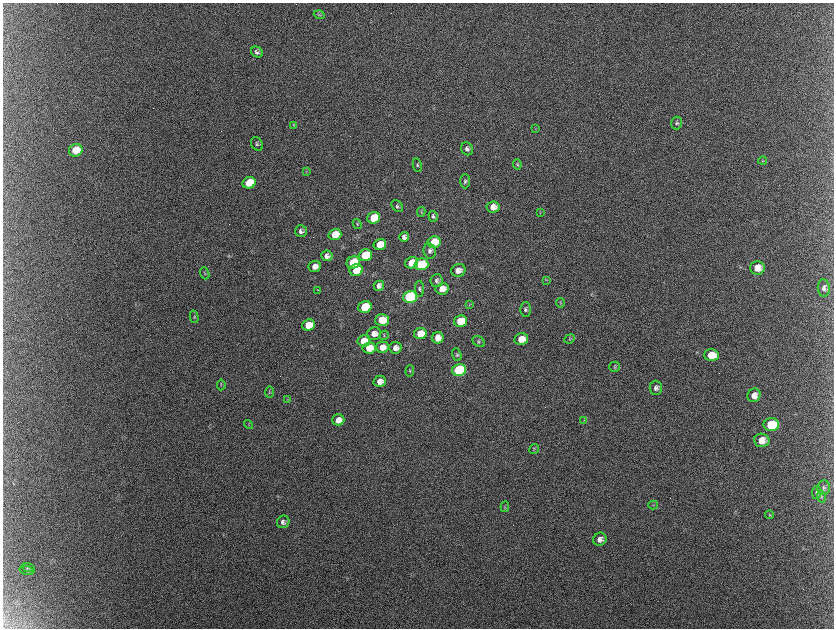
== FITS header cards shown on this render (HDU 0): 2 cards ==
NAXIS1  =                 1663 / length of data axis 1
NAXIS2  =                 1252 / length of data axis 2

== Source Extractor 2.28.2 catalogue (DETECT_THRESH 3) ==
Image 1663 x 1252 px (HDU 0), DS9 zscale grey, zoomed out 1/2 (1 PNG px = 2 x 2 image px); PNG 836 x 630 px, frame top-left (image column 2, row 1251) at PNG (3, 3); each listed source drawn as its Kron ellipse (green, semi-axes under 4 px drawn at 4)
Background 2130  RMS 31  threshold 94.4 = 3 sigma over >= 5 px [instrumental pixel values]
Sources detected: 101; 10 cannot appear on this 1/2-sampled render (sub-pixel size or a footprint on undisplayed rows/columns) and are neither listed nor drawn; the other 91 listed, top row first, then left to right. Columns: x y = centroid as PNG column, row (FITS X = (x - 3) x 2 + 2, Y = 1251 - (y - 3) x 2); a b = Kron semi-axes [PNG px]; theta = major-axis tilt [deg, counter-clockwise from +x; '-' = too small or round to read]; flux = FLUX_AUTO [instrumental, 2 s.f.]
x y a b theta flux
319 15 5 4 - 9.1e+03
257 52 6 5 - 1.9e+04
677 123 6 5 - 1.3e+04
294 125 3 3 - 5.1e+03
535 128 3 2 - 4.2e+03
257 144 7 5 -62 1.5e+04
467 149 7 5 -58 2.3e+04
76 150 7 6 - 1.9e+05
763 161 4 3 - 6.0e+03
517 164 5 3 - 8.5e+03
417 165 7 4 -82 1.2e+04
306 172 4 2 - 4.5e+03
465 181 7 5 -90 1.5e+04
249 183 6 5 - 2.6e+05
397 206 7 5 -49 1.4e+04
493 207 6 5 - 5.6e+04
421 212 5 3 - 6.3e+03
540 213 4 2 - 3.9e+03
433 216 5 4 - 1.4e+04
374 218 6 5 - 2.1e+05
357 224 5 3 - 5.6e+03
301 231 6 6 - 2.4e+04
335 234 6 5 - 1.5e+05
404 237 5 5 - 2.6e+04
434 242 6 5 - 1.9e+05
380 244 6 5 - 1.2e+05
430 251 7 6 - 2.3e+04
365 255 6 5 - 3.2e+05
327 256 5 5 - 3.1e+04
353 262 7 6 - 3.0e+05
412 263 6 5 - 1.2e+05
421 264 7 6 - 5.1e+05
315 266 6 5 - 4.3e+04
757 268 7 6 - 7.7e+04
356 270 7 6 - 2.0e+05
458 270 7 6 - 4.7e+04
205 273 6 3 -69 8.0e+03
546 280 4 2 - 4.8e+03
437 281 6 6 - 2.1e+04
379 286 5 5 - 3.0e+04
824 288 9 6 -85 2.8e+04
420 289 8 4 -86 1.4e+04
442 289 6 5 - 6.8e+04
318 290 2 1 - 7.4e+03
410 297 7 6 - 1.5e+06
560 303 4 2 - 4.4e+03
469 305 4 2 - 3.9e+03
365 307 6 5 - 3.7e+05
525 309 7 5 89 1.6e+04
194 317 6 3 -74 9.2e+03
382 320 7 6 - 1.5e+05
460 321 6 5 - 1.9e+05
308 325 6 5 - 1.5e+05
420 333 6 5 - 1.3e+05
374 334 7 6 - 4.6e+04
384 335 5 4 - 7.7e+03
438 338 6 5 - 5.9e+04
521 339 7 6 - 8.9e+04
570 339 5 4 - 8.9e+03
364 341 6 5 - 1.2e+05
479 342 7 5 -34 1.1e+04
382 347 6 5 - 6.1e+04
369 348 6 5 - 1.2e+05
395 348 6 6 - 3.8e+04
457 355 6 4 -71 1.2e+04
711 355 7 6 - 1.2e+05
615 367 5 5 - 1.0e+04
459 370 7 6 - 1.2e+06
410 371 6 3 87 8.0e+03
380 381 6 5 - 5.3e+04
221 385 5 3 - 6.5e+03
656 388 7 6 - 2.4e+04
269 392 5 3 - 7.0e+03
754 395 7 6 - 5.5e+04
288 400 4 2 - 4.5e+03
338 420 6 5 - 5.9e+04
584 420 3 3 - 4.6e+03
248 424 5 2 - 4.9e+03
771 425 8 6 1 3.2e+05
762 440 8 6 -3 7.4e+04
534 449 5 4 - 9.4e+03
824 488 7 6 - 2.0e+04
817 492 6 4 83 1.2e+04
821 497 6 4 -78 1.2e+04
653 505 5 3 - 5.2e+03
505 507 5 3 - 6.9e+03
769 515 4 4 - 7.0e+03
283 522 6 6 - 2.2e+04
600 539 7 6 - 3.3e+04
28 567 6 3 -20 1.1e+04
27 570 7 4 -15 9.8e+03
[10 sub-pixel or undisplayed-footprint detections neither listed nor drawn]